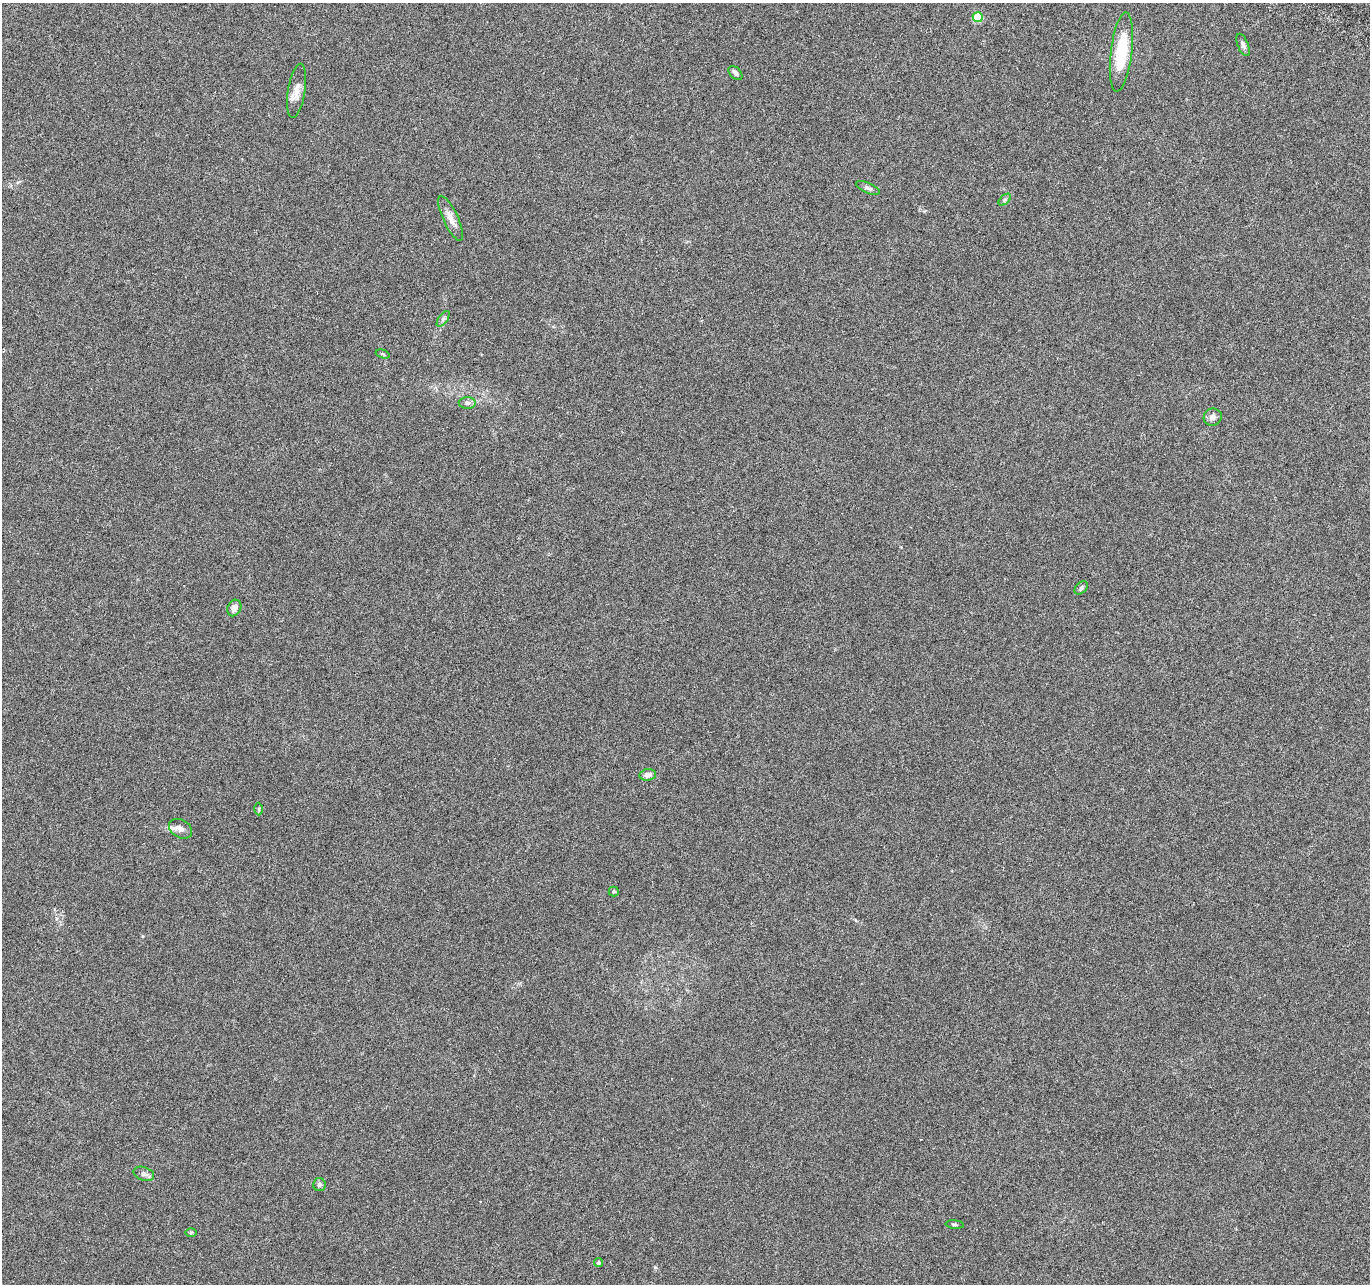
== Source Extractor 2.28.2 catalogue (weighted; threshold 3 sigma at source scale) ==
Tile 10 of 4 x 4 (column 2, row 3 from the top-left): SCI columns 1391-2758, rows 1552-2833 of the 5526 x 5730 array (HDU 1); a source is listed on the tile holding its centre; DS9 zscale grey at full resolution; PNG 1372 x 1286 px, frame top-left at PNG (2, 3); each listed source drawn as its Kron ellipse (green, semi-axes under 4 px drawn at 4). Nothing masked; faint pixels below the display range render black.
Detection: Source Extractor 2.28.2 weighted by HDU 2 'WHT'; one run over the whole footprint, this tile lists its part. Background 0.02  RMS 0.0034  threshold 0.0141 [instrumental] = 3 sigma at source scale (4.09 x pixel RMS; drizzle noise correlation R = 1.36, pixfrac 0.8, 0.0396/0.0396 arcsec/px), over >= 5 px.
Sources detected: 23; all 23 listed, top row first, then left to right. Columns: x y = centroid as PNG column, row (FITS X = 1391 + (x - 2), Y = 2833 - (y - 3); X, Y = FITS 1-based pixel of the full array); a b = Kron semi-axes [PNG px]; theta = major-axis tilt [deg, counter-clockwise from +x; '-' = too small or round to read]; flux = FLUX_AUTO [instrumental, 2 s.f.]
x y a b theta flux
978 17 5 5 - 13
1243 45 12 5 -67 1.1
1121 52 40 10 83 14
735 73 8 5 -47 0.86
297 91 27 8 81 3.3
868 188 13 5 -23 0.91
1005 200 7 4 44 0.56
451 218 25 7 -65 2.9
443 319 9 4 54 0.71
383 354 7 4 -18 0.4
467 403 8 5 -1 1
1213 417 9 8 - 1.6
1081 588 8 5 47 0.81
234 608 8 6 66 1.9
648 775 8 5 8 1.4
259 809 6 4 89 0.45
180 829 12 9 -31 1.9
614 891 5 5 - 0.54
144 1174 11 6 -19 1.3
319 1184 6 6 - 0.83
955 1225 9 3 -5 0.47
191 1232 6 4 1 0.33
598 1262 4 4 - 0.62